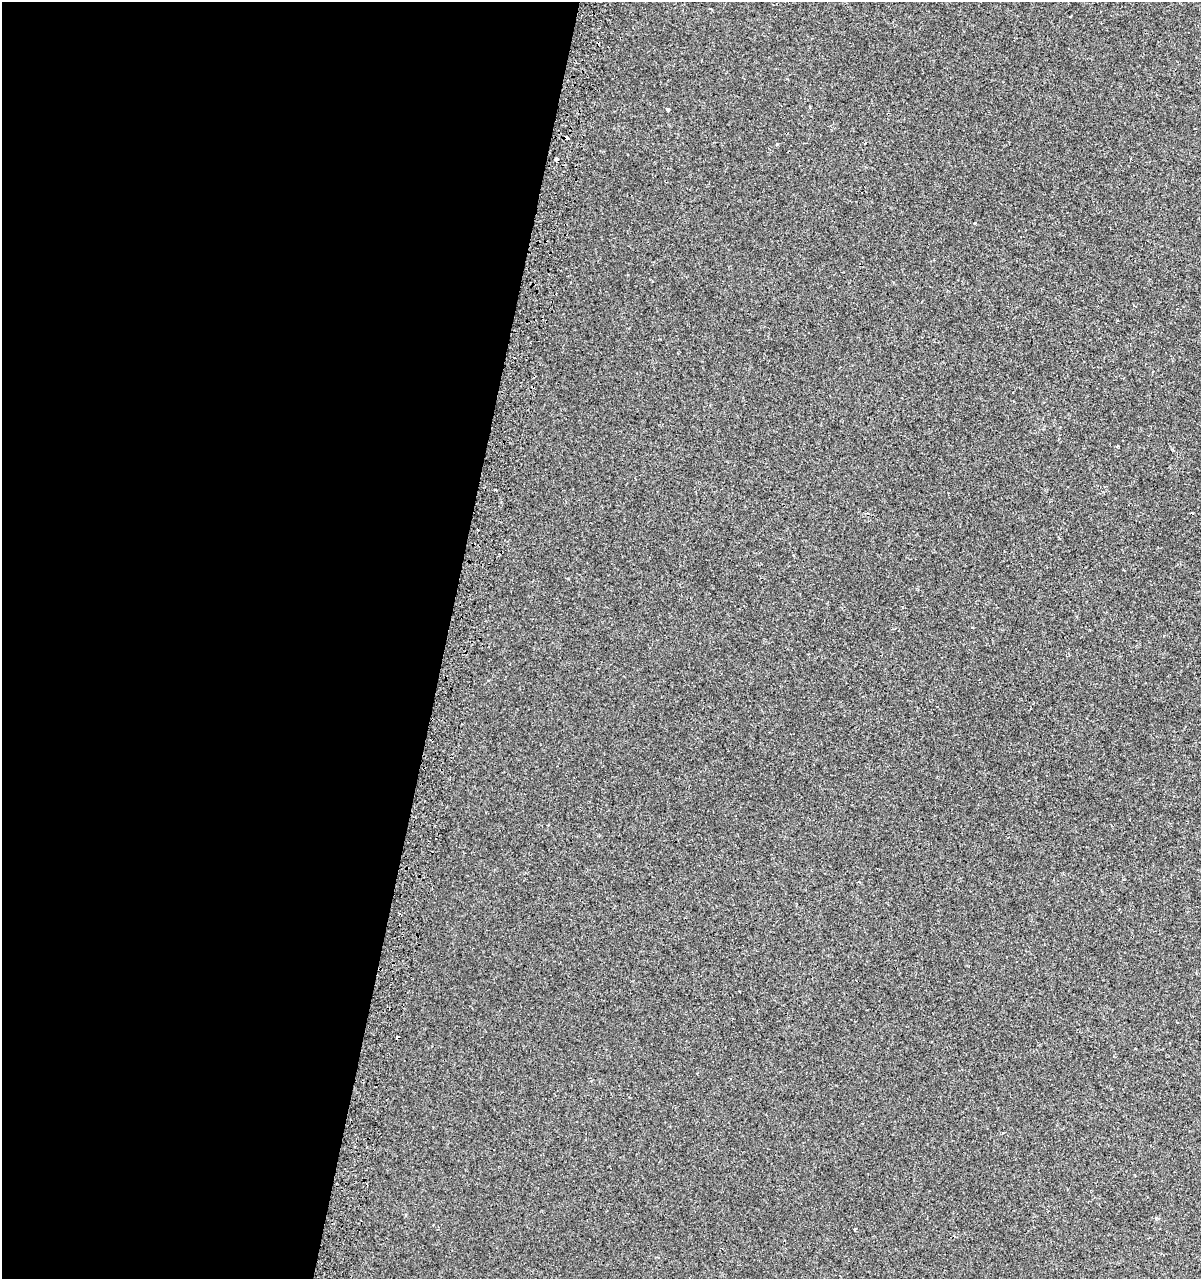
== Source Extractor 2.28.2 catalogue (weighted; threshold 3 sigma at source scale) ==
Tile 5 of 4 x 4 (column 1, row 2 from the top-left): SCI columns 267-1465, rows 2597-3873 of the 5390 x 5193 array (HDU 1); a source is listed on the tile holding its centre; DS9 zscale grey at full resolution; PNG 1203 x 1281 px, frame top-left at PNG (2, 2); no overlay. Shown black and unused: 37% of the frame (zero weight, under 2 of 3 exposures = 3% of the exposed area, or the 3 px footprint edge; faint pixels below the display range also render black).
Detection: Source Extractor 2.28.2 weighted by HDU 2 'WHT'; one run over the whole footprint, this tile lists its part. Background 1.90e-04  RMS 0.0025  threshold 0.0112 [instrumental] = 3 sigma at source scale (4.5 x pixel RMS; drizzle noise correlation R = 1.50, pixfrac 1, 0.0396/0.0396 arcsec/px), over >= 5 px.
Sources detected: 10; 5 cosmic-ray / hot-pixel residue — not listed; the other 5 listed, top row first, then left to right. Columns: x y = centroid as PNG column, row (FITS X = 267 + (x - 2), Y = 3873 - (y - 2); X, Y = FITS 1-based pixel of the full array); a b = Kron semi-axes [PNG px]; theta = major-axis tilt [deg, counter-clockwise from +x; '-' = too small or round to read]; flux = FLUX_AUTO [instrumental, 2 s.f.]
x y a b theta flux
1071 16 3 2 - 0.24
668 109 4 3 - 0.68
1117 446 3 2 - 0.55
495 490 3 2 - 0.38
855 1229 3 3 - 0.28